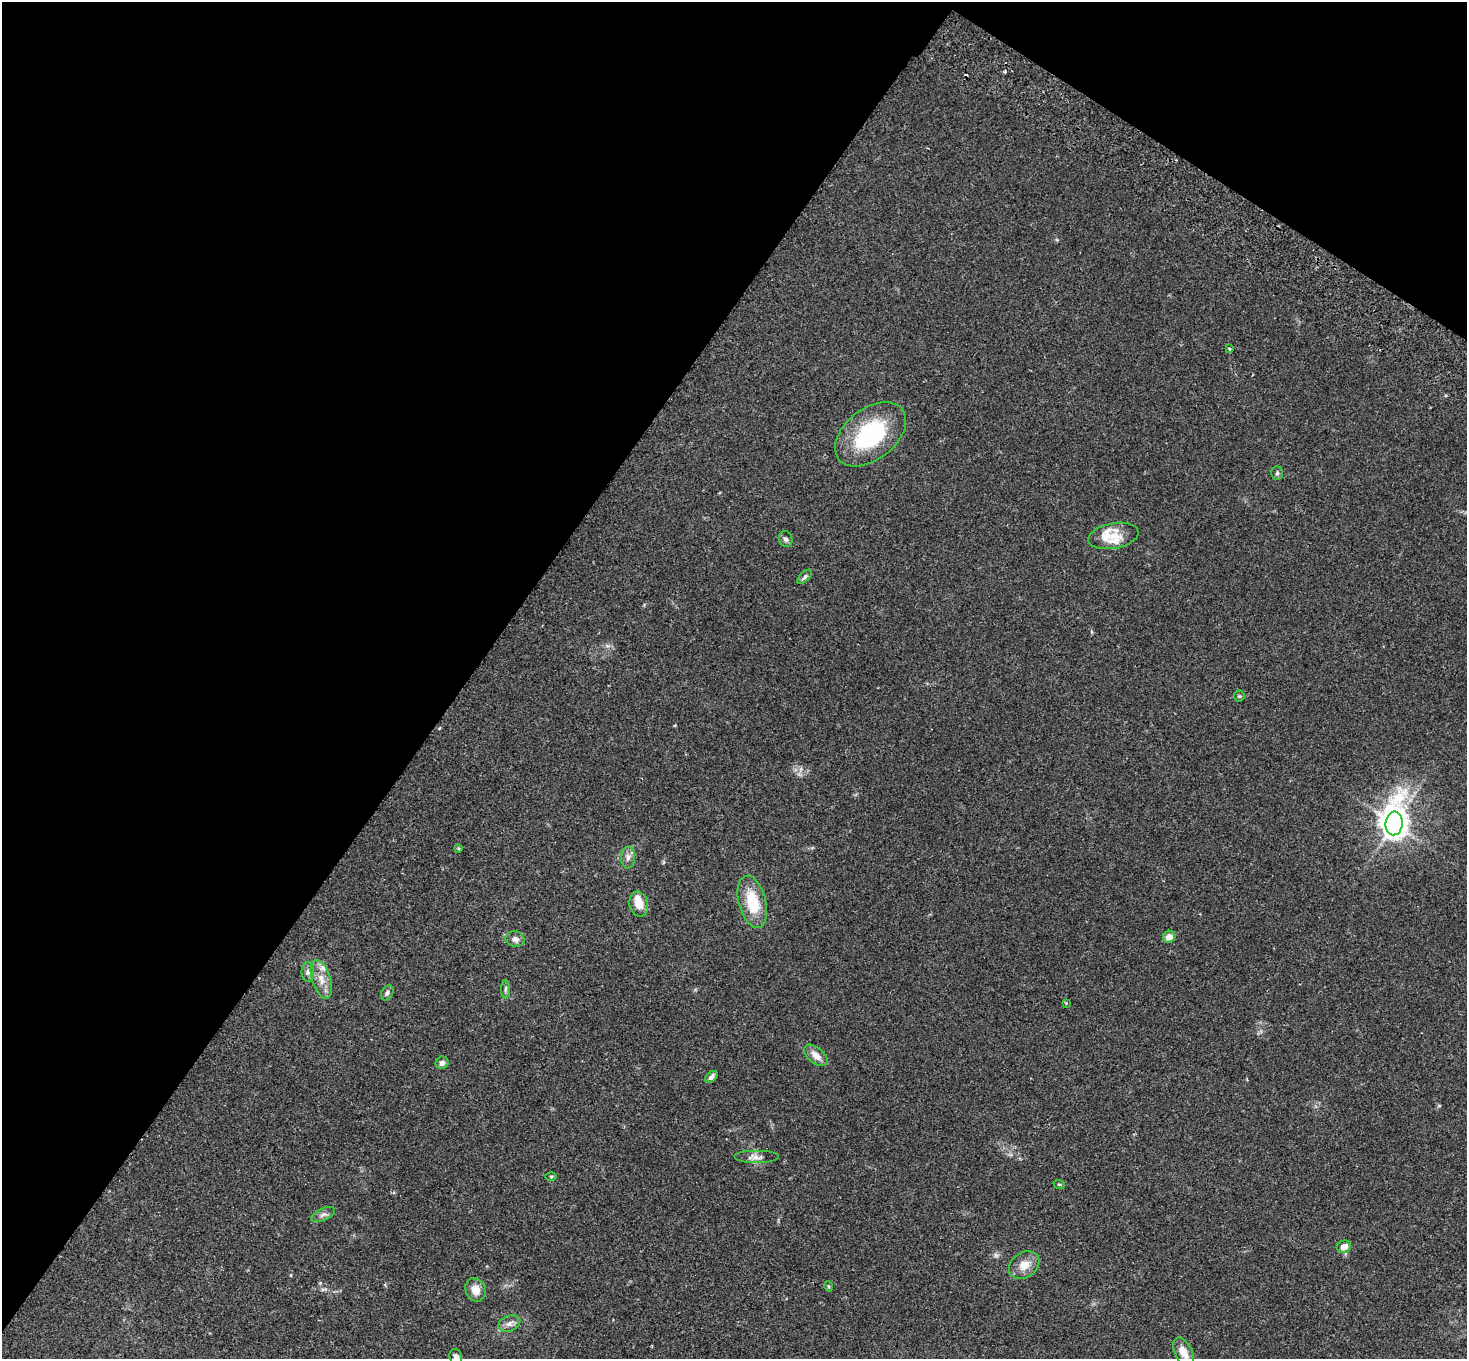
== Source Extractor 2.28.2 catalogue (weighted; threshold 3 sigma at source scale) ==
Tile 2 of 4 x 4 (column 2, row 1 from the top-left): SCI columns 1506-2970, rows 4414-5770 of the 5937 x 5974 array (HDU 1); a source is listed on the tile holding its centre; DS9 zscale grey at full resolution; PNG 1469 x 1361 px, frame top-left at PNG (2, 2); each listed source drawn as its Kron ellipse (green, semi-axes under 4 px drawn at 4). Shown black and unused: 36% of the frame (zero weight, under 2 of 3 exposures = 3% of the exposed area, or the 3 px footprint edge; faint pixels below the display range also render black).
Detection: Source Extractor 2.28.2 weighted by HDU 2 'WHT'; one run over the whole footprint, this tile lists its part. Background 0.126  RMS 0.0096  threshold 0.0434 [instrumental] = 3 sigma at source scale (4.5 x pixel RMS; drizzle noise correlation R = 1.50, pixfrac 1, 0.05/0.05 arcsec/px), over >= 5 px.
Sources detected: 39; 2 cosmic-ray / hot-pixel residue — neither listed nor drawn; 4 inside a brighter listed object's ellipse — not listed separately; the other 33 listed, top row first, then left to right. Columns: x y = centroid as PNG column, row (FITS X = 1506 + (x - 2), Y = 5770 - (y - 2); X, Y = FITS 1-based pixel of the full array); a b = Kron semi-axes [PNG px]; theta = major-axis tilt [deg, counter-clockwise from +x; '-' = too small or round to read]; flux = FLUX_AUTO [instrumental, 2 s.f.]
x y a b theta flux
1229 349 4 2 - 0.98
870 434 40 25 38 85
1277 473 7 5 88 1.9
1113 536 25 12 10 16
786 539 8 6 -71 2.5
805 577 9 5 43 2.3
1239 696 5 5 - 1.3
1394 823 12 8 85 1200
458 848 4 4 - 1.2
628 857 11 7 88 4.5
752 902 27 13 -76 34
639 904 13 9 -78 12
1169 937 6 5 - 7.8
515 939 10 7 -11 5
308 972 10 6 -89 3.7
321 979 20 9 -72 11
505 989 9 4 89 2.1
387 993 8 5 62 2.4
1066 1003 3 2 - 0.94
816 1055 14 8 -40 8
442 1063 6 6 - 3.6
711 1077 7 4 45 3
757 1157 22 6 0 5.8
551 1176 5 3 - 1.1
1059 1184 6 3 -19 0.95
323 1214 13 6 25 3.6
1344 1247 7 6 - 7.5
1024 1265 16 12 34 12
828 1286 5 3 - 0.96
476 1290 12 10 -67 11
509 1324 11 7 22 5.1
1184 1352 16 8 -63 10
456 1357 7 6 - 3
Isophote crosses this tile's border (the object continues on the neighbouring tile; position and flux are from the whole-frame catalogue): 2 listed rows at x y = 1184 1352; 456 1357